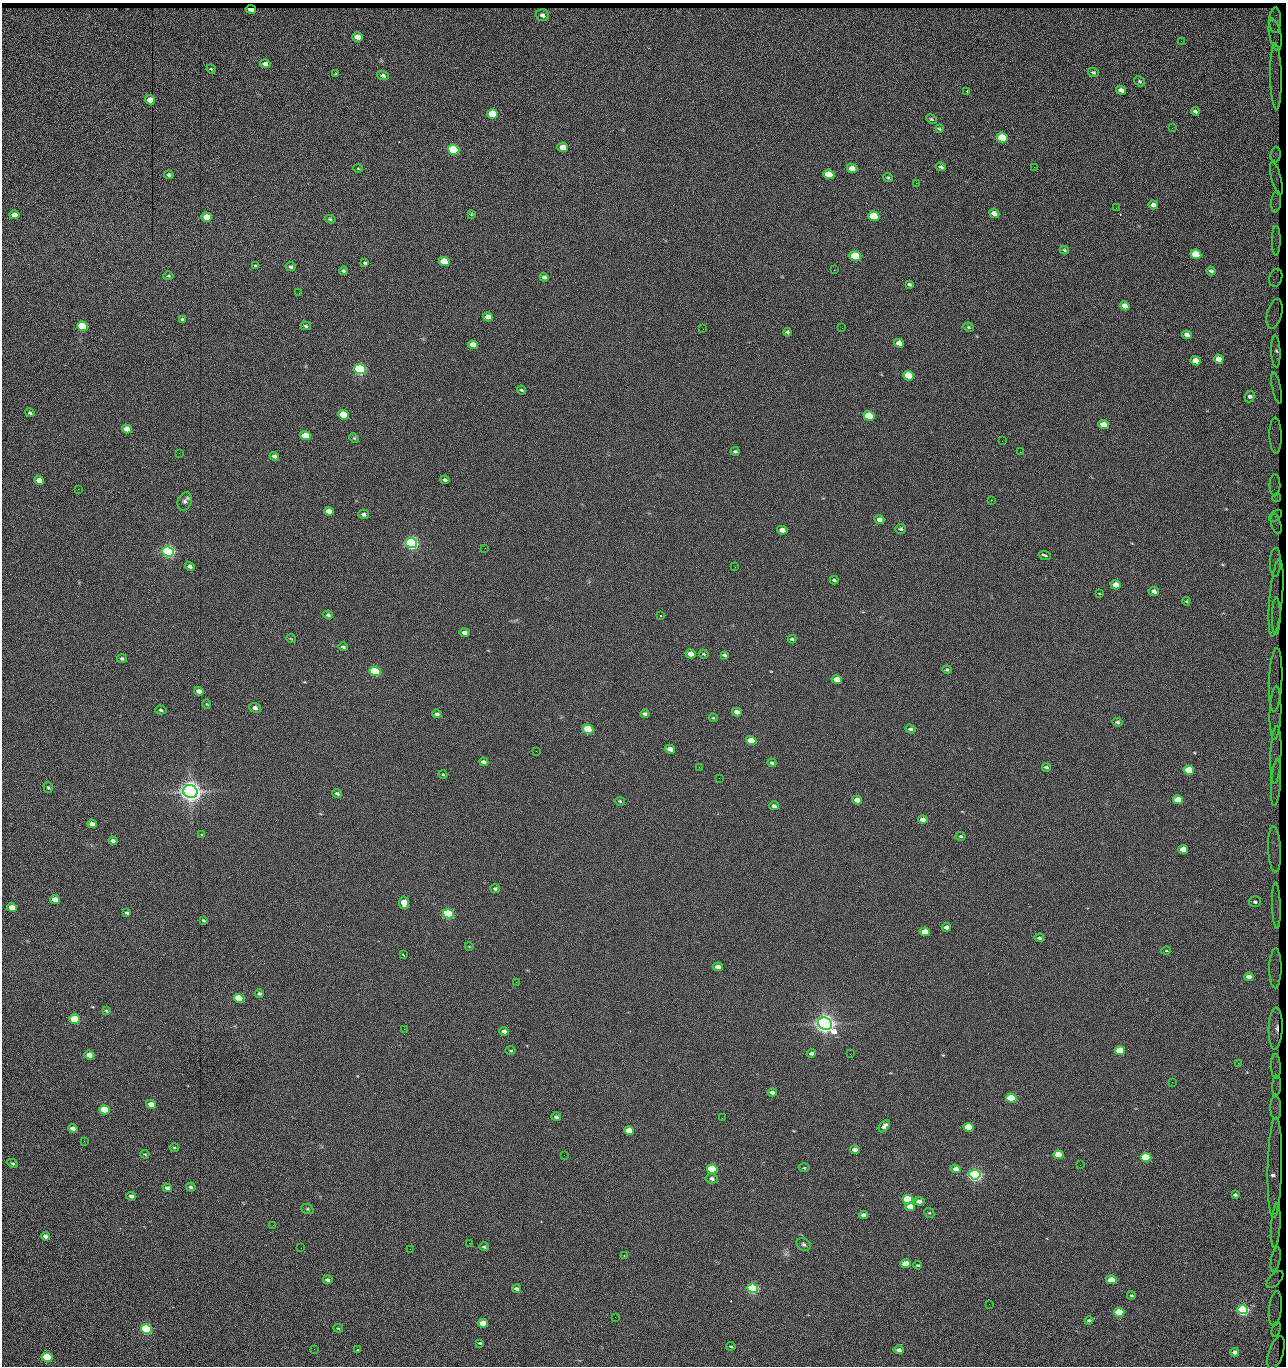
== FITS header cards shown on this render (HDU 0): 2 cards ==
NAXIS1  =                 1284 / length of data axis 1
NAXIS2  =                 1364 / length of data axis 2

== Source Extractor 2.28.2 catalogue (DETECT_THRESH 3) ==
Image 1284 x 1364 px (HDU 0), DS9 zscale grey, 1 PNG px = 1 image px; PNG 1288 x 1368 px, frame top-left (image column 1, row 1364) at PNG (2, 3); each listed source drawn as its Kron ellipse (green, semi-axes under 4 px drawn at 4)
Background 156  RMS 15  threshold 45.3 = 3 sigma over >= 5 px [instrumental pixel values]
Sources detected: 282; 1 with non-positive FLUX_AUTO (blend fragments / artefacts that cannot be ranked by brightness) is neither listed nor drawn; the other 281 listed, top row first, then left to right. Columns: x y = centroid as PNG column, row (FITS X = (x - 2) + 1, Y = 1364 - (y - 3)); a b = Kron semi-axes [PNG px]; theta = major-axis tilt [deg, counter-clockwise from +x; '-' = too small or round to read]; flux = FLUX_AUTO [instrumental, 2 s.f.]
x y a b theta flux
251 9 5 3 - 6.4e+03
542 15 7 6 - 4.2e+03
1275 20 13 6 89 5.7e+03
1275 35 16 6 -79 6.5e+03
358 37 5 4 - 1.3e+04
1181 41 2 2 - 7.9e+02
265 64 5 4 - 4.8e+03
211 69 4 4 - 1.1e+03
1093 72 5 4 - 1.6e+03
336 74 4 3 - 9.1e+02
383 75 6 4 -18 2.7e+03
1276 76 33 6 -89 1.1e+04
1139 81 6 4 -32 1.6e+03
1121 90 5 4 - 4.5e+03
967 91 4 3 - 6.2e+03
150 100 5 4 - 1.4e+04
1195 111 4 3 - 1.8e+03
492 114 5 4 - 4.2e+04
931 119 5 3 - 1.1e+03
1172 128 3 2 - 9.0e+02
939 129 3 2 - 1.1e+03
1002 138 6 4 -23 6.1e+04
563 147 5 4 - 1.4e+04
454 150 6 5 - 1.6e+05
1276 154 8 5 85 3.0e+03
941 167 5 3 - 2.0e+03
1034 167 3 2 - 1.2e+03
358 168 5 3 - 8.3e+02
852 168 5 4 - 1.2e+04
829 174 5 4 - 2.8e+04
169 175 5 4 - 2.3e+03
888 178 5 4 - 1.3e+03
1276 178 17 5 -75 1.1e+03
916 183 2 2 - 1.2e+04
1276 202 11 5 82 3.1e+03
1153 205 5 4 - 6.1e+03
1116 208 2 2 - 5.4e+02
994 213 5 4 - 5.8e+03
471 214 4 4 - 9.7e+02
14 215 5 4 - 1.0e+04
874 216 6 4 -21 5.1e+04
207 217 5 4 - 2.0e+04
330 219 5 3 - 1.4e+03
1276 241 15 4 90 4.7e+03
1064 250 4 3 - 1.6e+03
1196 254 5 4 - 4.2e+04
855 256 6 5 - 1.0e+05
444 261 5 4 - 4.0e+04
365 263 4 3 - 1.4e+03
255 266 3 3 - 5.5e+03
291 267 5 4 - 1.9e+03
834 270 2 2 - 1.8e+04
343 271 4 4 - 1.7e+03
1211 271 4 2 - 1.6e+03
168 276 5 4 - 1.5e+03
544 277 4 3 - 2.7e+03
1276 278 9 6 74 1.7e+03
909 284 4 3 - 1.5e+03
299 293 2 2 - 4.8e+02
1125 306 5 4 - 7.4e+03
1274 314 15 7 76 5.1e+03
488 317 5 4 - 9.5e+03
183 319 4 3 - 1.7e+03
82 326 5 4 - 1.0e+05
306 326 5 3 - 1.5e+03
968 327 5 3 - 1.3e+03
842 328 2 2 - 4.2e+02
703 329 2 2 - 2.2e+03
787 332 4 4 - 2.3e+03
1187 335 5 4 - 3.7e+03
899 343 5 4 - 7.4e+03
473 345 5 4 - 1.5e+04
1276 351 16 4 -88 7.0e+03
1219 359 5 4 - 9.5e+03
1195 361 5 4 - 1.6e+04
360 369 6 5 - 3.0e+05
909 376 5 4 - 5.8e+04
1276 388 16 3 -78 2.7e+03
521 390 5 3 - 1.3e+03
1250 397 6 5 - 3.3e+03
30 413 5 4 - 1.7e+03
343 415 5 4 - 3.7e+04
869 416 5 4 - 6.0e+04
1103 425 5 4 - 1.9e+04
127 429 5 4 - 9.0e+03
1276 435 18 6 -88 6.0e+03
305 436 5 4 - 2.9e+04
354 438 5 4 - 1.2e+03
1002 441 2 2 - 2.2e+03
735 451 4 3 - 1.5e+03
1020 452 2 2 - 4.6e+02
179 453 2 2 - 2.3e+03
274 456 5 4 - 3.8e+03
39 480 5 4 - 1.2e+04
445 480 4 3 - 2.4e+03
1275 485 11 5 89 5.5e+03
78 489 2 2 - 7.4e+02
1277 498 4 3 - 1.3e+03
991 500 2 2 - 4.8e+02
185 501 9 6 68 3.2e+03
329 511 5 4 - 1.0e+04
364 514 5 4 - 2.6e+03
1276 516 7 4 37 1.4e+03
879 520 5 4 - 5.6e+03
1276 524 10 5 -75 1.7e+03
901 529 5 5 - 2.0e+03
782 530 5 4 - 8.5e+03
411 543 6 5 - 4.9e+05
485 548 2 2 - 1.7e+03
168 551 6 5 - 5.3e+05
1045 555 6 3 -21 2.9e+03
1275 562 14 5 89 6.0e+03
190 566 5 4 - 3.9e+03
735 567 2 2 - 5.7e+02
834 580 4 3 - 1.7e+03
1116 585 5 4 - 1.3e+04
1154 591 5 4 - 3.8e+03
1099 593 3 2 - 6.4e+02
1276 598 39 6 85 2.8e+03
1186 601 4 4 - 9.9e+02
328 615 5 3 - 2.0e+03
660 615 2 2 - 7.6e+02
1276 616 18 4 89 5.3e+03
464 632 5 4 - 4.1e+03
291 639 5 3 - 7.9e+02
792 639 4 2 - 1.6e+03
343 647 4 3 - 1.9e+03
691 654 5 4 - 1.1e+04
704 654 5 3 - 1.2e+03
724 655 4 3 - 1.9e+03
122 658 5 4 - 1.9e+03
947 670 5 4 - 1.4e+03
375 671 5 4 - 1.6e+05
837 679 5 4 - 1.4e+04
1276 680 32 6 87 8.3e+03
199 691 5 4 - 6.9e+03
207 704 4 3 - 8.5e+02
255 708 6 4 -22 4.4e+03
161 710 5 4 - 1.7e+03
737 712 5 4 - 6.3e+03
1275 713 27 6 88 1.1e+04
437 714 5 4 - 2.6e+03
645 714 4 3 - 2.5e+03
713 718 4 3 - 1.0e+03
1117 722 5 4 - 1.8e+03
588 729 5 4 - 6.7e+04
911 729 5 4 - 2.6e+03
751 740 5 4 - 2.7e+04
670 749 5 4 - 7.6e+03
536 751 2 2 - 2.0e+03
1276 755 29 5 88 8.1e+03
484 762 5 4 - 4.2e+03
772 763 4 3 - 1.6e+03
699 767 3 2 - 1.6e+03
1046 767 4 3 - 2.1e+03
1189 770 5 4 - 7.6e+04
443 775 4 3 - 8.7e+02
719 778 2 2 - 1.6e+03
1276 783 23 5 86 6.6e+03
48 787 6 4 -72 1.5e+03
190 792 7 6 - 1.5e+06
337 793 5 3 - 2.4e+03
857 800 5 4 - 1.1e+04
1178 800 5 4 - 2.5e+04
620 801 5 4 - 1.4e+03
774 806 5 4 - 3.0e+03
923 820 5 4 - 7.9e+03
92 824 5 4 - 6.8e+03
202 835 4 2 - 7.4e+02
961 836 5 4 - 1.3e+03
113 841 4 4 - 4.1e+03
1183 849 5 4 - 1.5e+04
1275 849 23 6 -87 1.2e+04
495 889 5 4 - 1.8e+03
55 899 5 4 - 1.2e+04
1255 902 6 5 - 2.5e+03
404 903 6 5 - 2.7e+04
1276 906 23 3 -88 7.0e+03
12 908 5 4 - 1.6e+04
127 913 4 3 - 1.7e+03
448 914 5 4 - 2.4e+05
203 920 4 3 - 1.4e+03
946 927 5 4 - 5.7e+03
925 932 5 4 - 1.9e+04
1039 938 5 4 - 2.1e+03
469 946 4 3 - 6.7e+02
1166 951 5 3 - 8.0e+02
403 955 4 2 - 9.5e+02
718 967 5 4 - 6.3e+03
1275 968 20 6 90 7.7e+03
1249 977 4 4 - 7.6e+03
516 982 2 2 - 1.4e+03
259 994 4 3 - 2.0e+03
239 998 5 4 - 6.1e+04
106 1010 4 3 - 1.0e+03
75 1019 5 4 - 7.6e+04
825 1024 7 6 - 1.2e+06
404 1029 2 2 - 3.7e+03
1276 1029 21 7 88 7.8e+03
504 1031 5 4 - 4.5e+03
511 1051 5 3 - 1.0e+03
1120 1051 5 4 - 4.8e+04
811 1053 4 3 - 3.6e+03
850 1054 2 2 - 8.3e+02
89 1055 5 4 - 1.1e+04
1238 1063 3 2 - 1.2e+03
1276 1066 13 5 -87 4.5e+03
1172 1082 2 2 - 1.9e+03
1277 1086 10 3 88 3.1e+03
772 1092 4 4 - 3.3e+03
1011 1098 5 4 - 8.8e+04
151 1104 5 4 - 1.2e+04
1276 1108 12 5 -89 4.3e+03
104 1110 5 4 - 6.6e+04
556 1117 5 4 - 2.1e+03
722 1118 2 2 - 6.0e+02
884 1126 7 4 53 4.6e+03
969 1127 5 4 - 7.3e+04
73 1128 5 4 - 5.4e+03
629 1131 5 4 - 2.1e+04
84 1141 3 2 - 1.8e+03
174 1147 5 3 - 1.2e+03
855 1150 4 4 - 7.2e+03
145 1154 4 3 - 9.4e+02
564 1155 2 2 - 5.9e+02
1058 1155 5 4 - 3.2e+04
1146 1157 5 4 - 9.9e+04
13 1163 5 4 - 1.4e+03
1080 1165 2 2 - 1.2e+03
1275 1167 50 7 89 2.2e+04
804 1168 5 3 - 9.7e+02
712 1169 5 4 - 1.5e+05
956 1169 5 4 - 7.8e+03
975 1175 5 4 - 6.0e+05
712 1179 6 5 - 3.1e+03
191 1187 5 3 - 2.4e+03
167 1188 5 4 - 4.6e+03
1235 1195 3 3 - 1.5e+03
131 1196 5 3 - 3.7e+03
908 1199 5 4 - 1.5e+05
919 1201 5 4 - 6.4e+03
910 1207 5 4 - 1.6e+04
307 1209 6 5 - 1.5e+03
929 1213 5 4 - 1.2e+03
863 1215 4 4 - 4.5e+03
273 1225 2 2 - 1.4e+03
1276 1226 22 4 86 7.0e+03
45 1236 5 4 - 4.4e+03
469 1243 2 2 - 5.8e+03
804 1244 7 5 -32 2.4e+03
484 1247 4 4 - 1.4e+03
301 1248 2 2 - 1.1e+03
410 1249 2 2 - 3.5e+03
624 1255 2 2 - 5.3e+02
1276 1259 13 4 79 4.1e+03
906 1264 5 4 - 1.9e+04
918 1265 4 3 - 1.2e+03
1275 1279 10 5 46 2.1e+03
328 1280 5 3 - 3.0e+03
1111 1280 5 4 - 2.7e+04
753 1288 5 4 - 3.0e+05
516 1289 4 3 - 3.3e+03
1131 1295 4 3 - 1.1e+03
989 1304 2 2 - 1.8e+03
1275 1309 18 6 83 6.0e+03
1242 1310 5 4 - 3.6e+05
1119 1312 5 4 - 7.9e+04
615 1317 2 2 - 5.6e+02
1089 1320 4 3 - 1.8e+03
483 1323 5 4 - 1.8e+04
338 1328 5 4 - 1.1e+03
146 1329 5 4 - 2.4e+05
1276 1329 7 4 72 2.1e+03
480 1343 3 3 - 1.3e+03
731 1346 4 2 - 1.1e+03
314 1349 3 2 - 8.9e+02
358 1350 3 3 - 1.5e+03
899 1350 5 4 - 4.4e+03
1235 1352 4 3 - 4.9e+03
1276 1353 17 7 72 1.0e+03
47 1357 5 4 - 9.4e+04
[1 non-positive-flux detection neither listed nor drawn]

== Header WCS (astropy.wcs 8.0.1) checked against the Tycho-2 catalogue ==
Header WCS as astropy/WCSLIB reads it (CRVAL/CRPIX/CD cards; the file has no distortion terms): RA---TAN/DEC--TAN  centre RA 15:41:43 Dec +51:58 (235.43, +51.97 deg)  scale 1.26 arcsec/px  FOV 26.9' x 28.5'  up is +93 deg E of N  parity flipped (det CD > 0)
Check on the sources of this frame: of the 60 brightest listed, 11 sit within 2.0 arcsec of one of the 15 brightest Tycho-2 stars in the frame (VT <= 12.38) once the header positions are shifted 0.76 arcsec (0.38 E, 0.66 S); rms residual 1.19 arcsec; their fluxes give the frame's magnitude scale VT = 25.23 - 2.5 log10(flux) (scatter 0.19 mag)
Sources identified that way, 11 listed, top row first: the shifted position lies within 2.0 arcsec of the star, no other Tycho-2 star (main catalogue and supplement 1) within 4.0 arcsec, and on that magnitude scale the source's flux lands within +1.5 / -3 mag of the star's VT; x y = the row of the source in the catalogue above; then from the Tycho-2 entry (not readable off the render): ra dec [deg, ICRS J2000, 3 dp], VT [Tycho-2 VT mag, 2 dp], TYC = Tycho-2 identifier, HIP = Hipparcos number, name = IAU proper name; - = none
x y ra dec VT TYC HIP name
360 369 235.614 +52.064 11.61 3489-1132-1 - -
411 543 235.514 +52.049 11.19 3489-1407-1 - -
168 551 235.515 +52.133 11.12 3489-1380-1 - -
190 792 235.378 +52.130 9.31 3489-1322-1 76850 -
448 914 235.303 +52.042 11.52 3489-958-1 - -
825 1024 235.232 +51.912 9.59 3489-824-1 - -
975 1175 235.143 +51.862 10.97 3489-1016-1 - -
908 1199 235.131 +51.886 12.29 3489-908-1 - -
753 1288 235.084 +51.941 11.45 3489-1346-1 - -
1242 1310 235.062 +51.771 11.53 3489-1453-1 - -
146 1329 235.075 +52.152 11.74 3489-912-1 - -